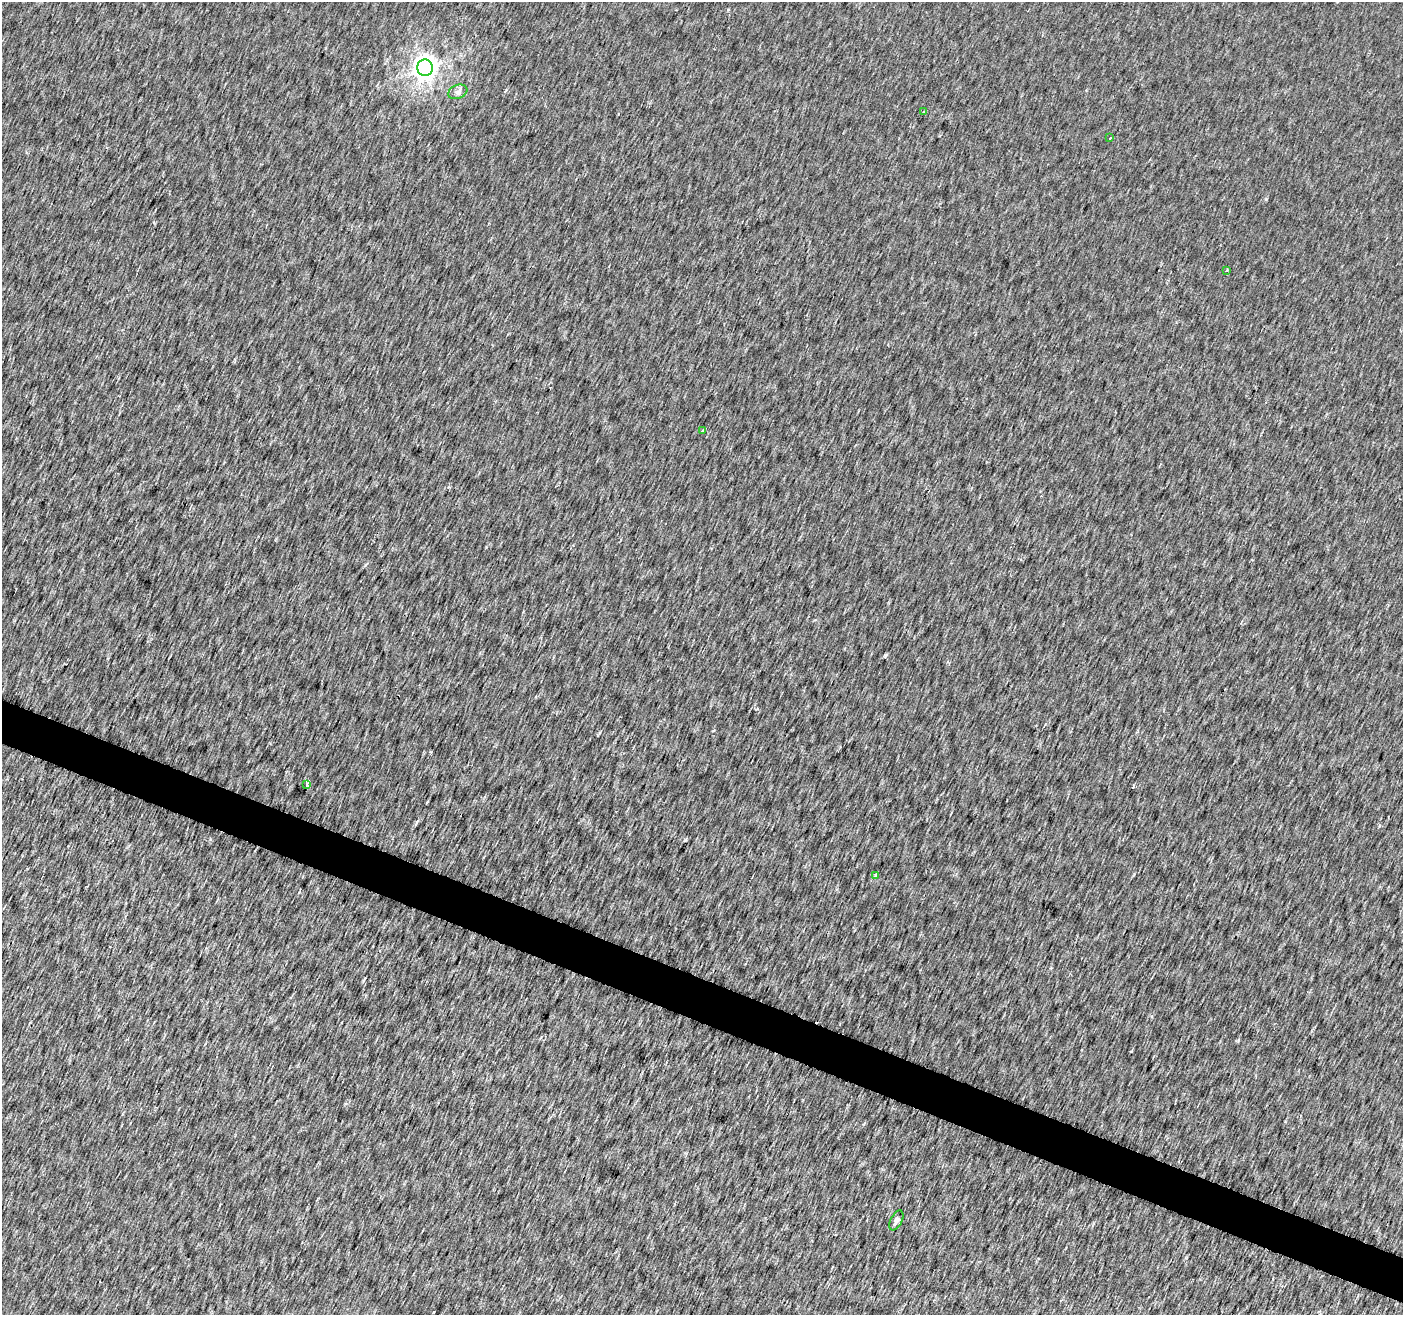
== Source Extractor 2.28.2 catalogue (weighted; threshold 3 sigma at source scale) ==
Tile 6 of 4 x 4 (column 2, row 2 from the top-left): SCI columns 1407-2807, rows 2840-4152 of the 5616 x 5741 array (HDU 1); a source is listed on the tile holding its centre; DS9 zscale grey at full resolution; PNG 1405 x 1317 px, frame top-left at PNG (2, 2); each listed source drawn as its Kron ellipse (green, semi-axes under 4 px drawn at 4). Shown black and unused: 3% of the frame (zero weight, under 2 of 3 exposures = <1% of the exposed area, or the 3 px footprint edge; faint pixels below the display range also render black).
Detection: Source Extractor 2.28.2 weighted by HDU 2 'WHT'; one run over the whole footprint, this tile lists its part. Background 0.0078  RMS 0.0095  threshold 0.0426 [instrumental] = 3 sigma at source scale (4.5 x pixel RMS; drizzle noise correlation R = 1.50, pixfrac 1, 0.0396/0.0396 arcsec/px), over >= 5 px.
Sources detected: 10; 1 cosmic-ray / hot-pixel residue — neither listed nor drawn; the other 9 listed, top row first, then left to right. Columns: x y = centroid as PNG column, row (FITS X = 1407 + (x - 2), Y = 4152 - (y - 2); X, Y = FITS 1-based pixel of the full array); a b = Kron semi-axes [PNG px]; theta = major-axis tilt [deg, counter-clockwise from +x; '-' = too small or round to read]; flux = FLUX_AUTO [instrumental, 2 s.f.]
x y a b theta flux
425 68 8 8 - 890
458 92 10 7 21 3.4
924 112 3 3 - 1.9
1110 138 3 2 - 1.7
1227 270 4 3 - 0.78
702 431 3 3 - 1.8
307 785 3 3 - 7.8
875 875 4 3 - 6.7
896 1220 11 5 64 3.9